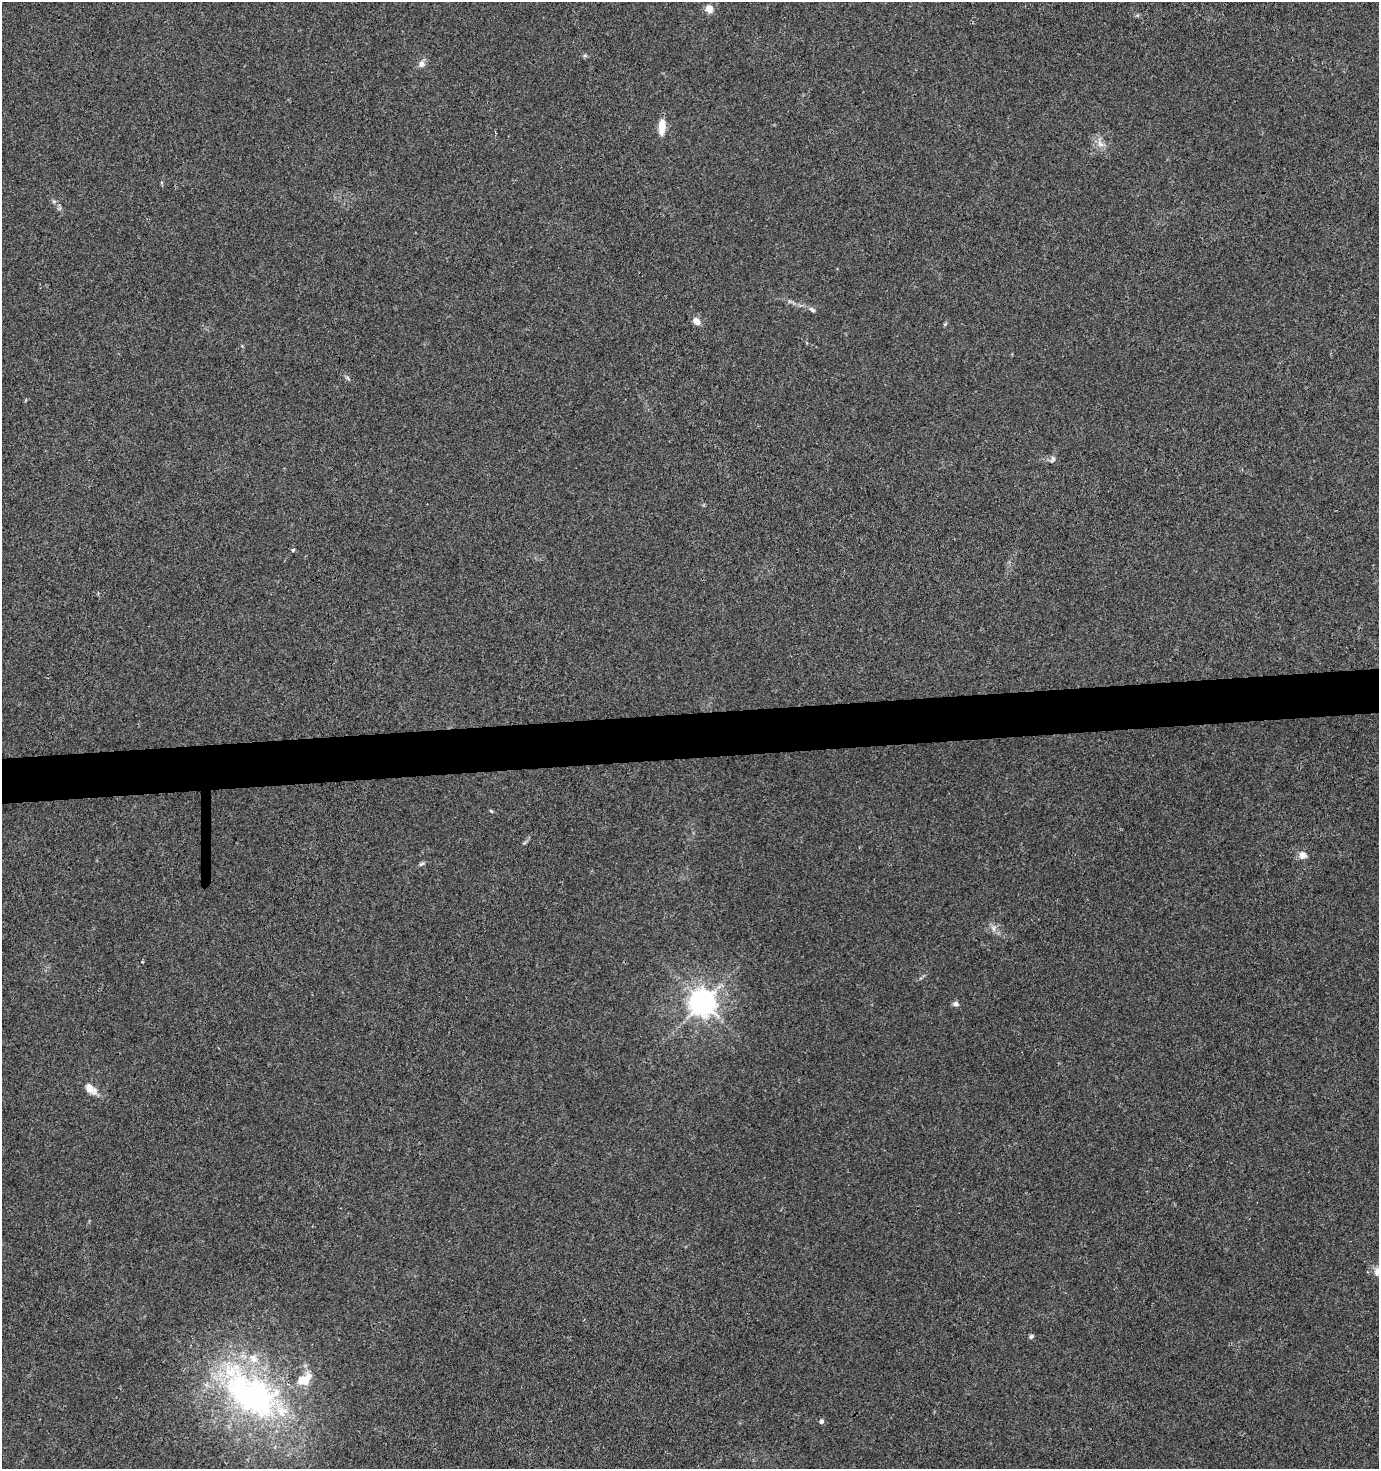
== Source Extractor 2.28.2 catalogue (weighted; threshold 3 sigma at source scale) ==
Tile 5 of 3 x 3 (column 2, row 2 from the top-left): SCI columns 1378-2754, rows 1469-2935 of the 4144 x 4403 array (HDU 1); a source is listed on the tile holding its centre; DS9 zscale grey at full resolution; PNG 1381 x 1471 px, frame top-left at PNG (2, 2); no overlay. Shown black and unused: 3% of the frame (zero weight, under 3 of 4 exposures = <1% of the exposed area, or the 3 px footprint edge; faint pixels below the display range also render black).
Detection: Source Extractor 2.28.2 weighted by HDU 2 'WHT'; one run over the whole footprint, this tile lists its part. Background 0.015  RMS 0.0039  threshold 0.0176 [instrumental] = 3 sigma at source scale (4.5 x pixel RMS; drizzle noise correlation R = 1.50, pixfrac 1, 0.0396/0.0396 arcsec/px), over >= 5 px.
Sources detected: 24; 3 inside a brighter listed object's ellipse — not listed separately; the other 21 listed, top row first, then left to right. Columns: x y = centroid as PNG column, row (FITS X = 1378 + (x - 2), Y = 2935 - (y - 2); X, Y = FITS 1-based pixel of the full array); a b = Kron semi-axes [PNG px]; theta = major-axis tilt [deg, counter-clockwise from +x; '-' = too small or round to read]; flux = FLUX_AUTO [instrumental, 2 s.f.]
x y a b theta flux
709 9 5 5 - 9.6
421 64 10 9 - 1.9
662 127 19 8 85 5.2
1100 144 12 7 -54 2.6
54 201 6 4 18 0.56
812 310 10 5 -37 0.98
696 321 10 7 -44 2.7
348 378 7 4 -70 0.63
1053 459 9 6 71 1.1
293 550 4 4 - 0.6
491 811 6 3 -45 0.44
1302 855 9 9 - 2.8
421 864 9 4 27 0.78
993 928 10 8 90 1.8
702 1003 8 8 - 420
956 1004 8 6 -17 1.3
90 1088 20 10 -40 4
1377 1271 12 10 66 3.2
1031 1336 7 5 46 0.77
250 1393 103 54 -38 120
821 1421 5 5 - 1.3
Isophote crosses this tile's border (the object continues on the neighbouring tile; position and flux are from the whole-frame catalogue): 1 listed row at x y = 1377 1271